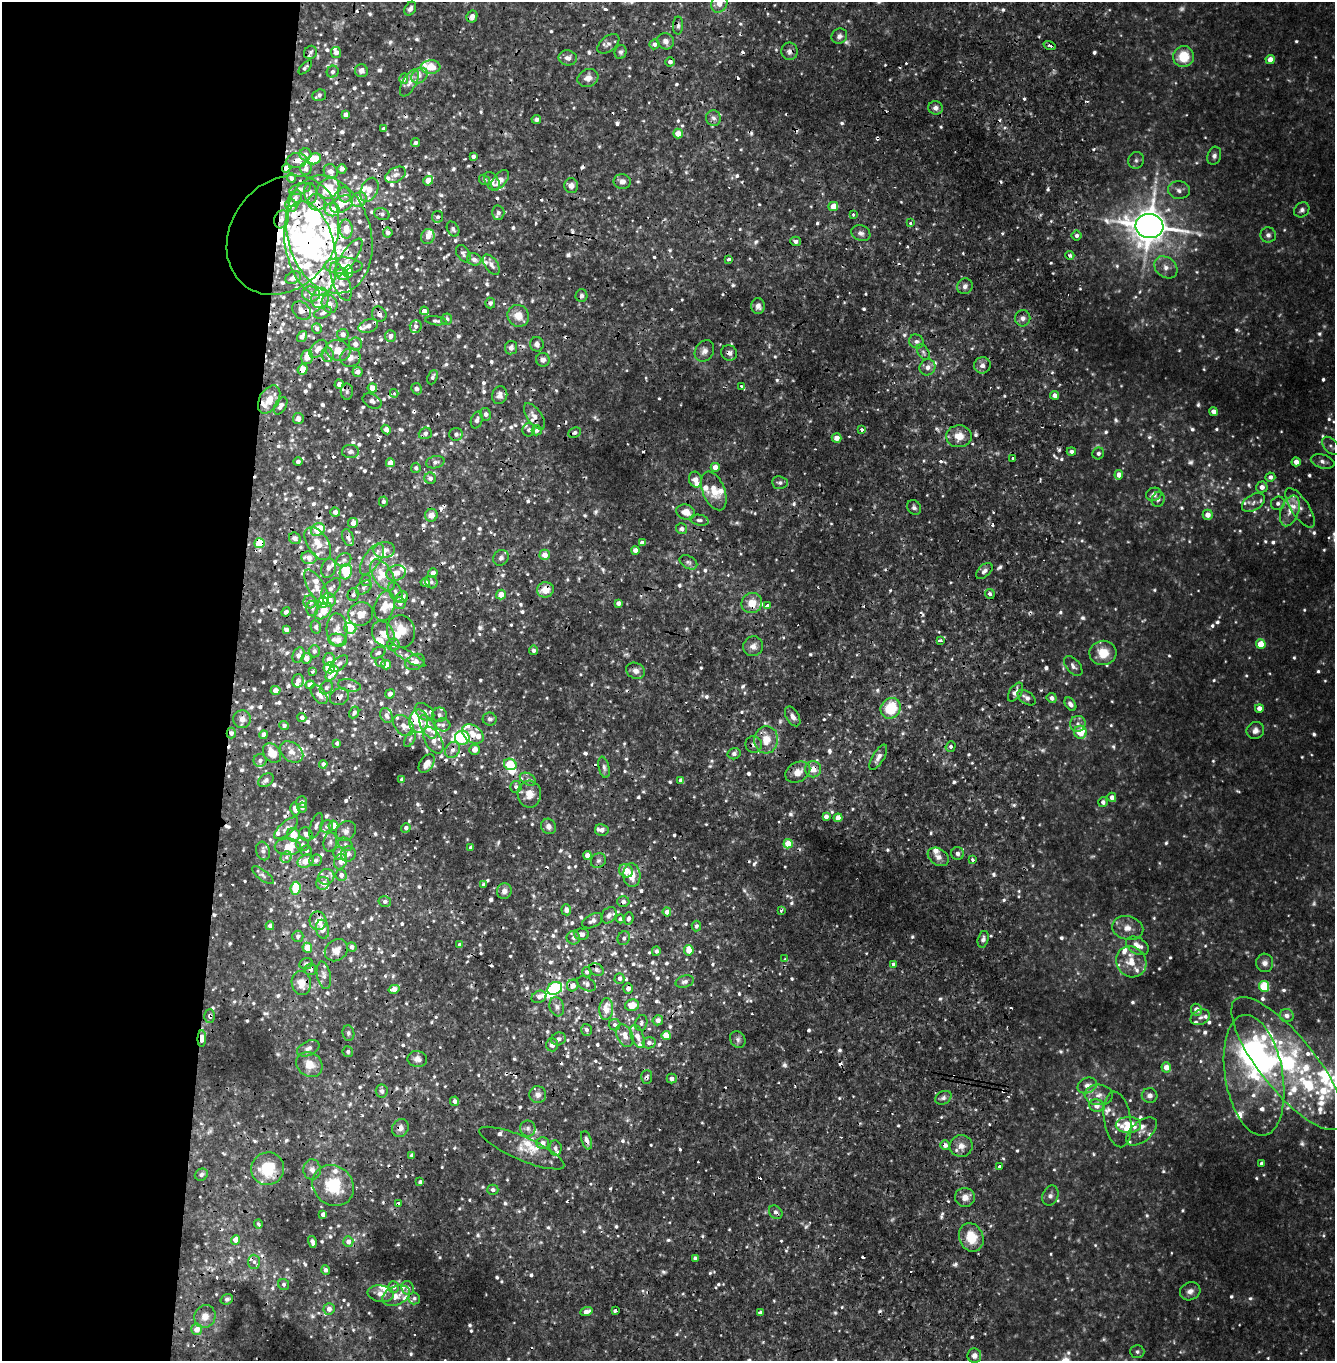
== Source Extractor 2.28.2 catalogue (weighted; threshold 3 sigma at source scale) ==
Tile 5 of 4 x 4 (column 1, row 2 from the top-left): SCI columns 239-1571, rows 2829-4187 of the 5693 x 5657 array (HDU 1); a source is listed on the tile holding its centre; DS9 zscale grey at full resolution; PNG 1337 x 1363 px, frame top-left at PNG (2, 2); each listed source drawn as its Kron ellipse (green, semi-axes under 4 px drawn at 4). Shown black and unused: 18% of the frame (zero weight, under 2 of 4 exposures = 1% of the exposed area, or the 3 px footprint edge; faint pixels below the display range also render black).
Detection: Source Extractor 2.28.2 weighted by HDU 2 'WHT'; one run over the whole footprint, this tile lists its part. Background 0.051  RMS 0.011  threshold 0.0512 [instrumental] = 3 sigma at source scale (4.5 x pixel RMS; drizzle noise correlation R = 1.50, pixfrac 1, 0.05/0.05 arcsec/px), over >= 5 px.
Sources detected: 1464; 38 too faint to see at this stretch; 5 inside a brighter object's white glare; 111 cosmic-ray / hot-pixel residue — neither listed nor drawn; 153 inside a brighter listed object's ellipse — not listed separately; of the other 1157, all 500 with FLUX_AUTO >= 3.05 (the completeness limit of this list) listed and drawn (657 fainter detections not listed), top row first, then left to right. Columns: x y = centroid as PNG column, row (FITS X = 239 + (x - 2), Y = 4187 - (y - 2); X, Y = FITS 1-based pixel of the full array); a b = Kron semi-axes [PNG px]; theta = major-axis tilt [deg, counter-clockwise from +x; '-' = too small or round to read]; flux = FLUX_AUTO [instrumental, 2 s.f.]
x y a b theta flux
719 3 9 7 61 12
410 9 7 5 59 4.5
472 16 6 5 - 7.5
678 26 9 5 89 3.2
839 36 8 7 - 4.6
666 41 8 8 - 6.1
608 44 12 7 38 5.3
654 44 5 5 - 4.9
1049 46 6 3 -19 3.8
790 51 9 8 - 5.1
310 52 7 6 - 3.3
621 52 7 6 - 3.1
336 53 5 5 - 6.2
1183 57 10 10 - 30
568 58 9 7 -10 5.9
1270 60 4 4 - 12
670 62 5 4 - 4.3
305 67 8 4 46 3.8
431 67 10 7 5 25
361 71 6 6 - 6.3
333 72 6 5 - 3.2
420 76 9 7 40 5.8
588 78 11 8 27 8.7
404 79 5 4 - 5.7
409 83 15 6 61 9
319 95 7 5 19 3.8
935 108 7 6 - 5.1
345 115 4 4 - 4.9
713 118 8 7 - 4.8
536 119 5 4 - 3.2
384 129 4 4 - 4.3
678 134 5 5 - 13
415 143 4 4 - 3.5
305 154 6 6 - 6
1214 156 9 6 72 3.8
473 157 4 3 - 3.6
315 159 6 5 - 30
297 160 10 7 7 8.7
1136 160 8 7 - 3.3
286 168 4 4 - 6
306 168 7 5 89 3.9
342 169 4 4 - 5.4
331 171 8 6 -62 6.6
395 175 11 7 30 6.2
291 178 4 4 - 3.2
484 180 6 5 - 3
500 180 11 6 50 11
428 181 5 4 - 19
492 181 10 6 -58 8.3
622 181 8 7 - 6.5
571 186 7 7 - 5.5
328 188 12 9 40 29
300 189 11 5 14 3.9
369 190 12 8 64 12
1179 190 11 9 -3 5.1
311 193 10 6 -82 5.2
345 195 7 6 - 4.8
295 199 9 6 66 5.5
359 200 8 7 - 11
317 202 8 8 - 5.6
342 204 12 7 27 16
291 205 6 6 - 7.4
833 207 5 4 - 15
332 210 7 6 - 18
1302 210 8 7 - 4.1
498 213 7 6 - 5
382 214 8 5 -21 3.3
853 214 3 3 - 5.9
438 217 6 5 - 3.2
281 219 9 7 70 7.5
911 223 4 3 - 3.9
1149 226 14 12 -8 3000
346 229 9 6 -87 15
453 229 8 5 -59 3.6
388 233 5 4 - 4.4
861 233 10 7 -22 5.2
329 234 60 41 -74 220
283 235 63 52 54 160
1268 235 8 8 - 4.1
428 236 7 6 - 6.8
1077 236 5 5 - 3.5
796 241 5 4 - 4.2
310 248 48 24 -76 160
463 254 9 6 -57 3.3
1070 255 4 4 - 4
348 258 22 7 56 9.8
474 259 7 6 - 5.5
728 259 4 3 - 5.6
491 265 11 6 -56 6.7
343 266 19 8 0 13
1166 267 13 10 -40 8.3
348 271 6 5 - 22
342 274 6 5 - 13
293 278 8 6 28 6.1
341 282 20 8 -68 11
965 286 8 7 - 4.8
311 294 9 7 -6 6.8
581 296 6 6 - 3.1
320 298 10 8 66 9.8
490 303 5 5 - 3.7
329 304 9 7 -67 7.5
758 306 8 7 - 5.7
301 311 10 8 -42 6.3
424 311 4 4 - 33
323 313 9 5 23 3.8
379 314 8 7 - 4.8
518 316 11 10 - 15
1023 318 8 7 - 4.9
447 319 6 5 - 4.3
436 321 10 4 -6 3.3
368 326 10 6 19 8
416 326 6 6 - 3.6
317 328 5 4 - 3.4
343 334 6 5 - 6
302 336 6 4 56 5.7
390 336 6 5 - 6.8
916 341 7 6 - 4.2
355 344 6 6 - 9.5
537 344 7 6 - 5.1
511 348 7 6 - 4.5
318 349 11 6 47 10
338 350 12 10 -20 15
704 351 11 9 58 6.7
923 352 8 5 -60 3.5
729 353 8 7 - 4.7
328 355 7 6 - 3.3
307 357 7 5 75 14
350 358 10 9 - 10
543 360 7 7 - 6.2
982 365 8 8 - 5.5
927 367 8 7 - 6.2
303 369 5 5 - 14
358 372 5 5 - 6.6
433 377 7 4 69 3.4
339 384 4 4 - 6
742 386 4 3 - 4.1
372 388 4 4 - 13
417 389 5 5 - 3.4
347 392 8 6 89 3.3
394 393 4 3 - 3.3
500 395 9 7 74 7
1055 395 4 4 - 6.6
269 400 15 9 61 17
372 401 10 7 -29 5
281 406 9 5 60 6.5
1213 411 4 4 - 6.4
486 414 6 5 - 4
534 416 15 7 -55 7.7
298 419 5 5 - 5.3
477 420 8 5 73 4.5
386 429 5 4 - 6.9
529 430 6 6 - 3.9
537 430 5 5 - 3.8
862 430 3 3 - 5.3
425 433 6 5 - 3.8
574 433 6 5 - 3.9
456 434 6 6 - 4
959 436 13 11 3 16
837 438 5 4 - 9.2
1331 446 10 6 -48 3.6
350 452 8 6 -1 4
1071 452 4 4 - 3.6
1098 453 6 6 - 3.3
1012 458 3 3 - 6
1323 461 12 6 -16 4.8
298 462 5 4 - 4.3
435 462 9 6 13 4.5
1296 462 4 4 - 8
390 463 4 4 - 12
715 467 4 4 - 11
416 468 5 5 - 3.3
1119 475 4 4 - 9.6
1270 477 5 4 - 4.4
430 478 6 5 - 4.6
695 480 8 6 -76 12
780 483 8 6 -5 3.6
1262 487 5 5 - 6.9
714 491 20 11 -67 21
1154 494 8 6 19 5.1
1158 499 7 6 - 3.1
383 501 5 4 - 3.3
1253 502 12 8 32 6
1278 503 7 6 - 3.8
914 507 8 6 -54 3.7
1300 508 23 9 -56 9
1290 511 16 9 71 9.9
335 512 5 4 - 6
686 512 9 7 -20 11
431 515 6 6 - 9.6
1208 515 5 5 - 9.6
700 520 9 5 -10 3.7
353 523 5 5 - 9.1
682 529 5 5 - 3.6
318 530 7 5 32 36
348 537 8 5 -67 5
295 538 6 5 - 7
260 543 5 5 - 50
318 543 18 10 -57 18
642 543 4 4 - 5.4
384 550 11 8 7 9.2
635 550 4 4 - 7.6
545 555 5 5 - 9.3
309 558 8 6 -9 10
501 558 8 7 - 4.2
372 559 18 8 57 15
344 560 8 6 33 4.2
688 562 9 6 -29 3.4
328 568 10 7 69 4.9
984 571 10 6 43 5.5
346 572 8 6 72 44
396 573 10 7 16 11
433 573 5 4 - 9
383 575 17 9 -58 19
366 580 5 5 - 3.2
431 582 6 6 - 3.2
425 583 5 4 - 4.8
316 587 19 8 -59 12
364 587 9 6 35 3.5
331 588 12 7 46 6.2
545 590 8 7 - 15
395 592 10 6 -65 4.9
501 594 5 5 - 12
990 594 5 5 - 3.7
353 595 6 5 - 3.6
402 597 6 5 - 7.8
329 600 7 6 - 11
310 602 6 6 - 8.3
323 602 6 5 - 39
400 603 6 5 - 4.6
618 603 4 4 - 5.7
752 603 10 10 - 16
385 606 15 9 74 15
767 606 4 3 - 6.6
312 608 8 6 89 3.7
323 611 10 6 46 20
286 612 5 4 - 3.5
361 614 12 11 - 14
316 627 6 5 - 3.4
350 628 6 5 - 24
337 629 16 10 -86 13
286 630 4 4 - 5.1
401 631 16 14 -76 24
383 634 13 10 -58 13
337 640 9 6 -8 15
940 641 3 3 - 5.5
1261 644 5 5 - 23
393 645 6 6 - 4.8
753 646 10 9 - 7.2
533 650 5 4 - 3.3
314 651 6 5 - 4.5
378 653 8 5 30 3.5
1103 653 13 12 - 24
298 655 8 5 67 7.4
408 656 20 5 -30 6.5
307 658 5 5 - 9.9
329 659 6 6 - 11
381 662 5 5 - 3.9
415 662 10 7 27 8.8
339 664 10 6 40 5.9
386 665 5 4 - 11
1073 666 12 7 -49 5.4
329 668 6 5 - 48
312 671 3 3 - 8.3
636 671 10 7 -25 6.2
332 673 8 5 53 17
298 681 7 5 77 6.1
310 685 4 4 - 9.3
349 685 11 6 -11 5.1
326 688 7 6 - 3.7
276 690 5 4 - 8.2
1015 692 10 6 56 8.2
319 694 11 6 -52 7.4
390 694 5 4 - 6.4
339 697 10 8 28 4.9
1027 698 10 6 -36 5.4
1052 698 5 5 - 4.4
1070 704 7 5 -53 5.2
891 708 11 9 53 46
1259 708 4 4 - 7
354 712 6 4 61 3.7
425 712 11 7 -38 6.7
386 715 8 6 -65 5.3
439 715 7 7 - 4.1
793 716 11 6 -59 6.1
302 717 4 4 - 4.6
242 719 9 8 - 6.9
490 719 7 6 - 3.6
418 721 11 9 86 23
1078 724 8 7 - 5
403 725 12 8 -48 11
443 725 7 6 - 4.4
284 726 5 4 - 3.3
428 727 13 7 -60 22
1255 730 9 8 - 6.1
1080 732 6 6 - 28
231 733 5 4 - 4.6
473 734 12 8 -38 15
264 735 4 4 - 6.7
462 738 7 7 - 82
410 739 9 4 63 3.3
433 740 15 8 -59 11
766 740 13 12 - 19
337 743 4 4 - 4.3
754 744 8 8 - 4.5
951 746 5 5 - 3.1
453 750 8 6 56 6.5
474 750 5 5 - 11
292 752 13 9 -36 9.4
272 753 10 8 -52 18
734 754 6 5 - 3.3
878 757 14 6 59 6.4
260 760 6 6 - 4.2
323 764 4 4 - 4.1
427 764 10 6 55 12
510 764 6 5 - 32
604 767 11 5 -77 3.9
813 769 8 8 - 10
798 772 13 9 28 11
402 779 4 4 - 3.8
528 779 8 5 -29 3.9
266 780 8 6 35 4.1
681 780 4 4 - 4.9
516 787 6 5 - 3.3
529 794 13 11 -88 14
1112 797 4 4 - 5.8
302 802 6 5 - 4.1
1103 802 5 4 - 4
302 807 5 5 - 4.1
295 809 6 4 -78 8.5
826 817 4 4 - 5.1
838 818 4 4 - 13
316 826 13 5 71 4.7
327 826 6 5 - 3.5
333 826 5 5 - 12
549 826 8 7 - 6.3
286 828 15 6 41 7.3
406 828 5 4 - 4.2
602 830 7 5 -10 5.5
346 831 11 9 42 5.9
306 834 7 6 - 7.2
293 835 7 6 - 20
330 842 10 6 81 4.7
302 844 7 6 - 4.4
345 844 8 6 -36 3.4
788 844 5 4 - 28
288 847 13 8 -1 17
471 848 4 4 - 5.1
263 851 9 7 -76 5.2
306 851 5 5 - 3.7
957 853 6 6 - 4
340 854 7 6 - 11
348 854 8 7 - 5
588 855 4 4 - 13
286 857 6 5 - 3.2
938 857 11 8 -32 7.5
316 860 6 5 - 3.7
972 860 3 3 - 3.9
306 861 8 6 25 17
598 861 8 7 - 3.4
340 862 8 6 72 5.9
626 871 7 6 - 15
263 875 13 5 -38 3.4
341 875 5 5 - 6.6
632 875 12 8 -86 15
326 877 8 7 - 5.8
323 883 6 6 - 7
484 885 4 3 - 3.4
295 888 6 5 - 50
504 891 8 7 - 6.5
385 901 6 5 - 3.9
623 902 6 5 - 4.3
566 910 5 5 - 6.4
781 910 3 3 - 6.9
667 912 4 4 - 9
609 915 9 7 49 5.6
629 918 6 5 - 3.9
620 919 4 4 - 3.1
318 921 9 8 - 13
593 921 11 6 27 5.7
270 926 4 4 - 5.5
696 926 5 4 - 3.2
1128 928 16 11 -14 12
322 929 9 6 -80 9.7
581 934 7 5 -1 5.5
298 936 5 5 - 3.8
573 938 7 6 - 3.6
624 938 7 6 - 3.5
983 939 8 5 75 3.9
460 945 4 4 - 3.4
1137 946 12 8 -29 11
352 947 5 5 - 4.8
307 948 5 4 - 21
336 950 12 10 38 11
689 950 5 4 - 20
656 951 5 4 - 3.3
785 959 3 3 - 7.7
1131 962 16 14 -50 19
1265 963 9 8 - 6
306 964 7 5 13 3.4
893 964 4 3 - 4.8
310 969 6 5 - 3.6
596 970 7 6 - 4.2
587 972 5 4 - 3.4
324 975 14 6 -78 6.9
619 978 5 5 - 4.4
685 982 9 6 16 4.2
301 983 12 9 -80 15
586 984 10 6 -30 4.7
573 985 6 5 - 8.6
1264 986 5 5 - 56
555 988 8 6 31 84
628 988 5 4 - 6.4
394 989 5 4 - 10
539 997 8 6 27 6.3
632 1005 7 5 10 20
557 1007 10 7 -73 5.2
606 1009 11 6 87 17
1196 1010 6 5 - 8.2
1287 1015 7 6 - 5.2
210 1016 6 5 - 3.2
1200 1017 10 7 25 4.1
658 1020 5 5 - 7
641 1023 8 6 74 3.4
615 1025 6 5 - 4.2
586 1030 6 5 - 4
348 1033 7 6 - 3.1
666 1035 4 4 - 30
625 1036 12 7 -63 12
637 1036 12 6 -70 8.1
202 1039 8 4 88 12
559 1039 7 6 - 4.6
738 1039 9 7 -58 4
649 1043 6 5 - 4.4
552 1045 6 6 - 5.2
308 1048 12 7 25 5.9
348 1052 5 5 - 3.4
417 1059 10 8 -8 6.7
1288 1064 83 27 -51 200
309 1065 14 12 -37 17
1166 1067 5 5 - 11
1254 1075 61 29 -80 110
647 1077 7 5 86 3.5
672 1079 5 5 - 5.2
1087 1085 10 7 24 6.6
382 1091 6 6 - 4.6
538 1095 8 8 - 6.4
1099 1095 14 10 -3 9.7
1150 1095 8 7 - 5.2
943 1098 8 6 28 4.3
455 1101 5 4 - 4.9
1097 1106 7 6 - 11
1118 1119 28 13 -81 16
1128 1125 12 8 2 20
400 1128 9 8 - 6.4
528 1128 8 7 - 4.8
1141 1132 18 10 40 7.7
586 1140 9 5 -73 5.5
543 1143 6 5 - 5.9
945 1145 5 4 - 5.1
961 1146 11 11 - 10
522 1148 46 11 -23 23
555 1148 7 6 - 3.4
412 1155 4 4 - 3.9
1262 1163 4 4 - 4.1
999 1166 3 3 - 3.2
268 1169 16 16 - 46
312 1170 10 8 -83 7.1
201 1175 7 5 34 3.4
420 1182 4 3 - 3.2
333 1185 22 19 -40 47
493 1190 5 5 - 4
1050 1195 10 7 67 4.5
965 1197 10 9 - 9.3
399 1204 4 3 - 5.4
776 1212 7 6 - 4.5
323 1214 4 4 - 5.4
258 1224 4 3 - 3.2
971 1237 15 12 -69 27
236 1240 5 4 - 13
312 1242 6 3 -75 4.4
348 1242 5 5 - 6.1
696 1258 4 3 - 27
254 1262 7 6 - 4
326 1270 5 4 - 4.5
284 1284 6 5 - 3.2
394 1287 6 5 - 4.9
408 1288 7 6 - 3.9
1190 1291 10 9 - 6.7
381 1294 13 8 -9 8.8
396 1296 14 9 23 12
414 1298 6 6 - 3.1
227 1299 6 5 - 3.1
329 1309 6 5 - 7.9
615 1311 4 3 - 12
586 1312 6 4 19 10
760 1313 4 3 - 4.1
205 1316 11 10 - 11
197 1329 6 5 - 13
1137 1352 7 6 - 3.2
974 1356 7 7 - 6.5
Overlapping masked pixels (flux is a lower limit): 55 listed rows (the first 20) at x y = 678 26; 790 51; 305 67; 713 118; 297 160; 286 168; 492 181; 317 202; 281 219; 329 234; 283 235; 310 248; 301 311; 379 314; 368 326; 729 353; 350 358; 303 369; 347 392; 714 491
Isophote crosses this tile's border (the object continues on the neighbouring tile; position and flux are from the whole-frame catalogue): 1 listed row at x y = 719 3